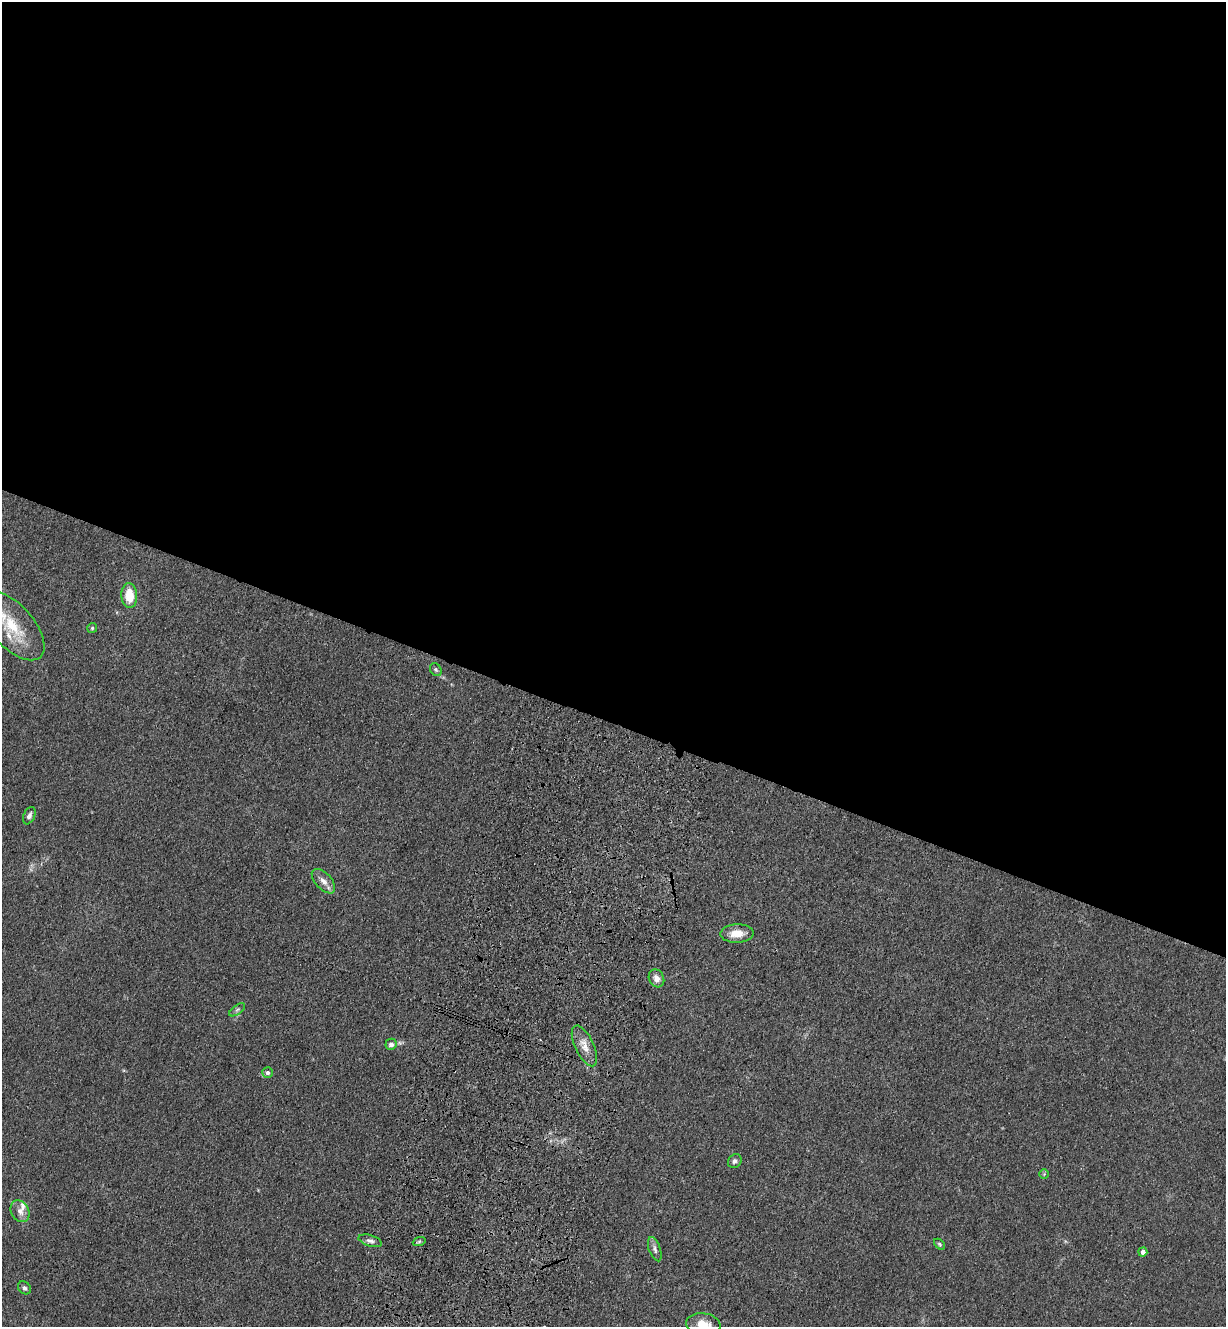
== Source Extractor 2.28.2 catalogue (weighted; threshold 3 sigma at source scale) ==
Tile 3 of 4 x 4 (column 3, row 1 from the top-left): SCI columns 2680-3903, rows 4007-5331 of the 5485 x 5364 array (HDU 1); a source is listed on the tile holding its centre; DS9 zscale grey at full resolution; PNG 1228 x 1329 px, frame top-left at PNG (2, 2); each listed source drawn as its Kron ellipse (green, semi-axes under 4 px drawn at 4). Shown black and unused: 55% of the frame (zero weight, under 3 of 4 exposures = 5% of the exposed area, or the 3 px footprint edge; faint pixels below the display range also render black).
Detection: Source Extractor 2.28.2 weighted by HDU 2 'WHT'; one run over the whole footprint, this tile lists its part. Background 0.0365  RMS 0.0045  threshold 0.0201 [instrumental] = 3 sigma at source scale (4.5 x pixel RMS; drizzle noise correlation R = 1.50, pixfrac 1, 0.05/0.05 arcsec/px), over >= 5 px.
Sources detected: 24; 2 inside a brighter listed object's ellipse — not listed separately; the other 22 listed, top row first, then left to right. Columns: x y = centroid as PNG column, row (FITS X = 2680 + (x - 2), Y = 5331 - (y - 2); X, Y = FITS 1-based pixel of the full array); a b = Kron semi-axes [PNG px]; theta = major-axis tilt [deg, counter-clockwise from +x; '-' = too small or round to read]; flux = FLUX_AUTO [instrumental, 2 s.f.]
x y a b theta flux
129 595 12 8 -87 9.1
12 626 42 21 -48 21
92 628 5 5 - 0.64
436 670 7 5 -56 0.78
29 816 9 5 65 1.6
323 881 15 8 -47 3.3
737 933 16 9 2 6.1
656 978 9 7 -63 2.6
237 1010 9 4 35 1
391 1044 6 5 - 1.7
584 1046 22 9 -65 4.9
268 1072 5 5 - 1.2
735 1161 7 6 - 1.3
1044 1174 4 4 - 0.47
20 1211 11 8 -60 3
370 1241 12 5 -17 1.7
419 1242 6 4 20 0.74
940 1244 6 4 -42 0.62
655 1249 13 5 -70 1.7
1143 1252 4 4 - 1.7
24 1288 7 6 - 1.3
703 1324 17 11 -8 7.7
Isophote crosses this tile's border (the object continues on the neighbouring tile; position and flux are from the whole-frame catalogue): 2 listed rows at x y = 12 626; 703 1324